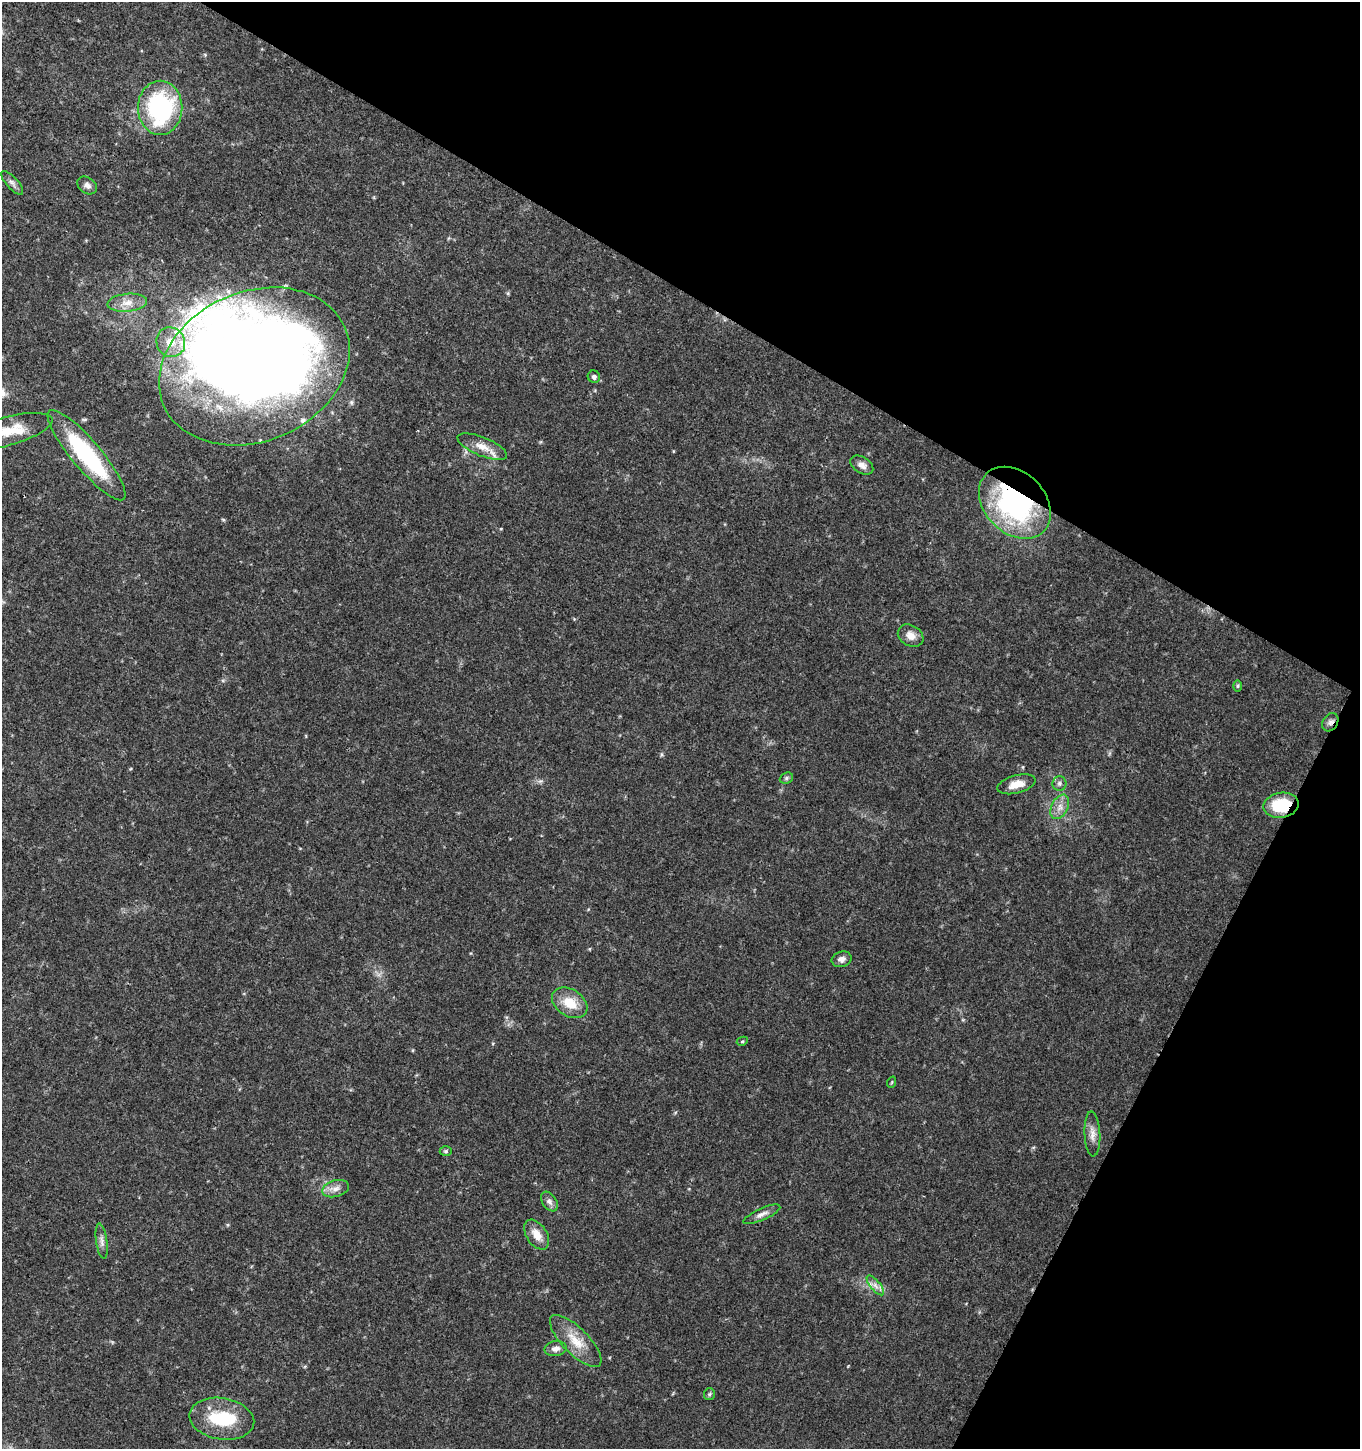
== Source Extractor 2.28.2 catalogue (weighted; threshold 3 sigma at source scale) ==
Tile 8 of 4 x 4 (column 4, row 2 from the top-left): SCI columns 4340-5697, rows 2901-4347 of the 5899 x 5808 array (HDU 1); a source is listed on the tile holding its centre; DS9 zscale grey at full resolution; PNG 1362 x 1451 px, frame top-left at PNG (2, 2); each listed source drawn as its Kron ellipse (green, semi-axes under 4 px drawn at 4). Shown black and unused: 29% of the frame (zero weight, under 3 of 4 exposures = <1% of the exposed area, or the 3 px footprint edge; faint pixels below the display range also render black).
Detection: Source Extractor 2.28.2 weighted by HDU 2 'WHT'; one run over the whole footprint, this tile lists its part. Background 0.0293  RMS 0.0033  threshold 0.015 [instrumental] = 3 sigma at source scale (4.5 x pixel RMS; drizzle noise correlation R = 1.50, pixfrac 1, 0.0396/0.0396 arcsec/px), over >= 5 px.
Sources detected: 41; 3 inside a brighter object's white glare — neither listed nor drawn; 2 inside a brighter listed object's ellipse — not listed separately; the other 36 listed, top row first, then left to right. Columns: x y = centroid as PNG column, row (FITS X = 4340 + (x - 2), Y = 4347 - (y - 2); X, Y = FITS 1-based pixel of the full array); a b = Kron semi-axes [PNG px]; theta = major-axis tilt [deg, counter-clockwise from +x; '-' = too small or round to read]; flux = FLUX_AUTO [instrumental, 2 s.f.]
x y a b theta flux
160 108 27 22 -90 47
12 183 15 5 -48 1.4
87 185 11 8 -34 1.5
127 303 20 9 5 3.7
171 342 15 14 - 6
254 366 99 75 24 540
594 377 6 6 - 0.99
7 431 47 14 15 12
482 447 26 9 -22 4.4
87 455 58 14 -50 37
862 465 12 8 -32 2
1015 503 41 30 -45 70
911 636 13 10 -31 2.8
1238 686 6 4 89 0.45
1330 722 10 7 58 1.4
786 778 7 5 24 0.64
1059 783 7 7 - 0.99
1016 784 19 9 15 4.4
1281 805 18 12 10 15
1060 807 13 8 63 2.6
842 959 10 7 16 1.6
570 1003 19 13 -34 7.3
742 1041 5 4 - 0.42
892 1082 6 3 71 0.33
1092 1134 22 8 -87 2.7
446 1151 6 5 - 0.56
336 1189 13 8 16 2.4
549 1202 11 7 -55 1.4
762 1214 20 6 24 1.8
537 1235 16 10 -57 4.3
102 1241 18 5 -82 1.7
875 1285 12 5 -50 1.6
576 1341 34 13 -45 7.8
556 1349 11 7 9 1.8
709 1394 6 5 - 0.59
222 1419 32 20 -9 17
Overlapping masked pixels (flux is a lower limit): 4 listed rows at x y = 254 366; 1015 503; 1330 722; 1281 805
Isophote crosses this tile's border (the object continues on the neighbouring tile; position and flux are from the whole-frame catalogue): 1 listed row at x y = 7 431